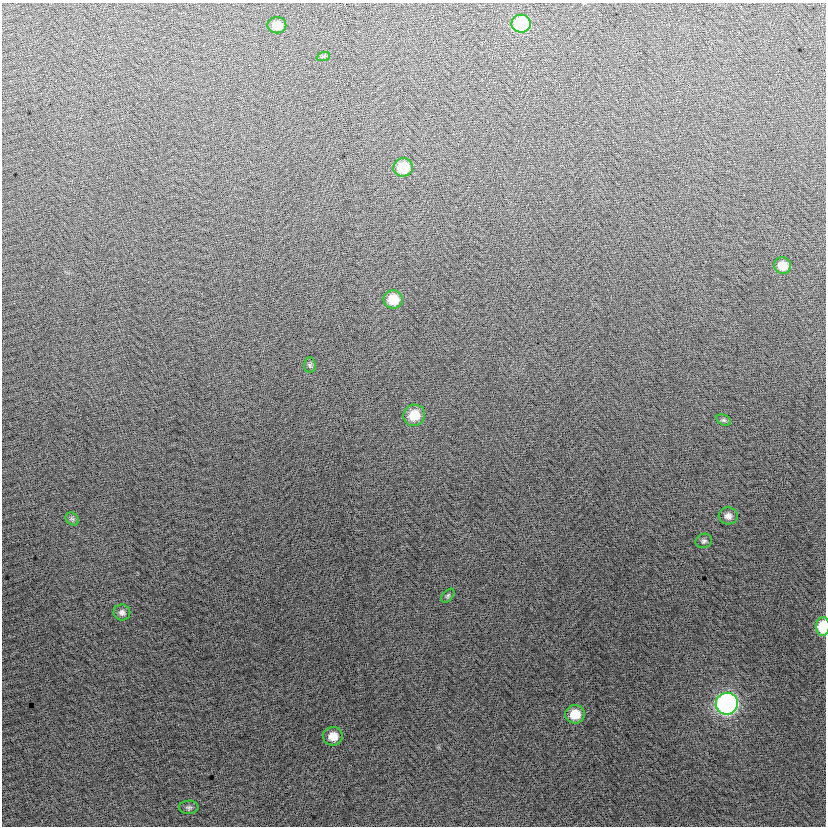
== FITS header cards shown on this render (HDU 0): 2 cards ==
NAXIS1  =                  824
NAXIS2  =                  824

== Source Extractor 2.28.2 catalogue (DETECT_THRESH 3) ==
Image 824 x 824 px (HDU 0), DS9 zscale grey, 1 PNG px = 1 image px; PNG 828 x 828 px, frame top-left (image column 1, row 824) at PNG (2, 3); each listed source drawn as its Kron ellipse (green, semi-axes under 4 px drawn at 4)
Background 0.286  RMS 13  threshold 39.8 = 3 sigma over >= 5 px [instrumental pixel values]
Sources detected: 19; all 19 listed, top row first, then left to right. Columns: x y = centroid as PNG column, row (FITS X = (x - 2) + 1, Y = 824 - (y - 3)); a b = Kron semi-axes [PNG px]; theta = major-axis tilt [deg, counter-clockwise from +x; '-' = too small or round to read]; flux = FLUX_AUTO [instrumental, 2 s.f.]
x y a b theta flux
521 24 9 9 - 59000
277 25 9 8 - 12000
323 57 7 4 19 1400
403 167 10 9 - 26000
783 266 8 8 - 12000
393 299 9 9 - 19000
310 365 8 6 -86 2000
414 415 11 10 - 19000
724 420 8 5 -26 1800
728 516 9 8 - 5200
72 519 7 5 -43 1900
704 541 8 7 - 2500
448 596 8 5 46 1700
122 612 8 8 - 3800
823 626 9 6 88 33000
727 704 11 11 - 270000
575 714 10 9 - 19000
333 736 10 9 - 12000
189 807 10 6 2 2200
At the frame edge (FLAGS 8, measured only in part): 1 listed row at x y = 823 626